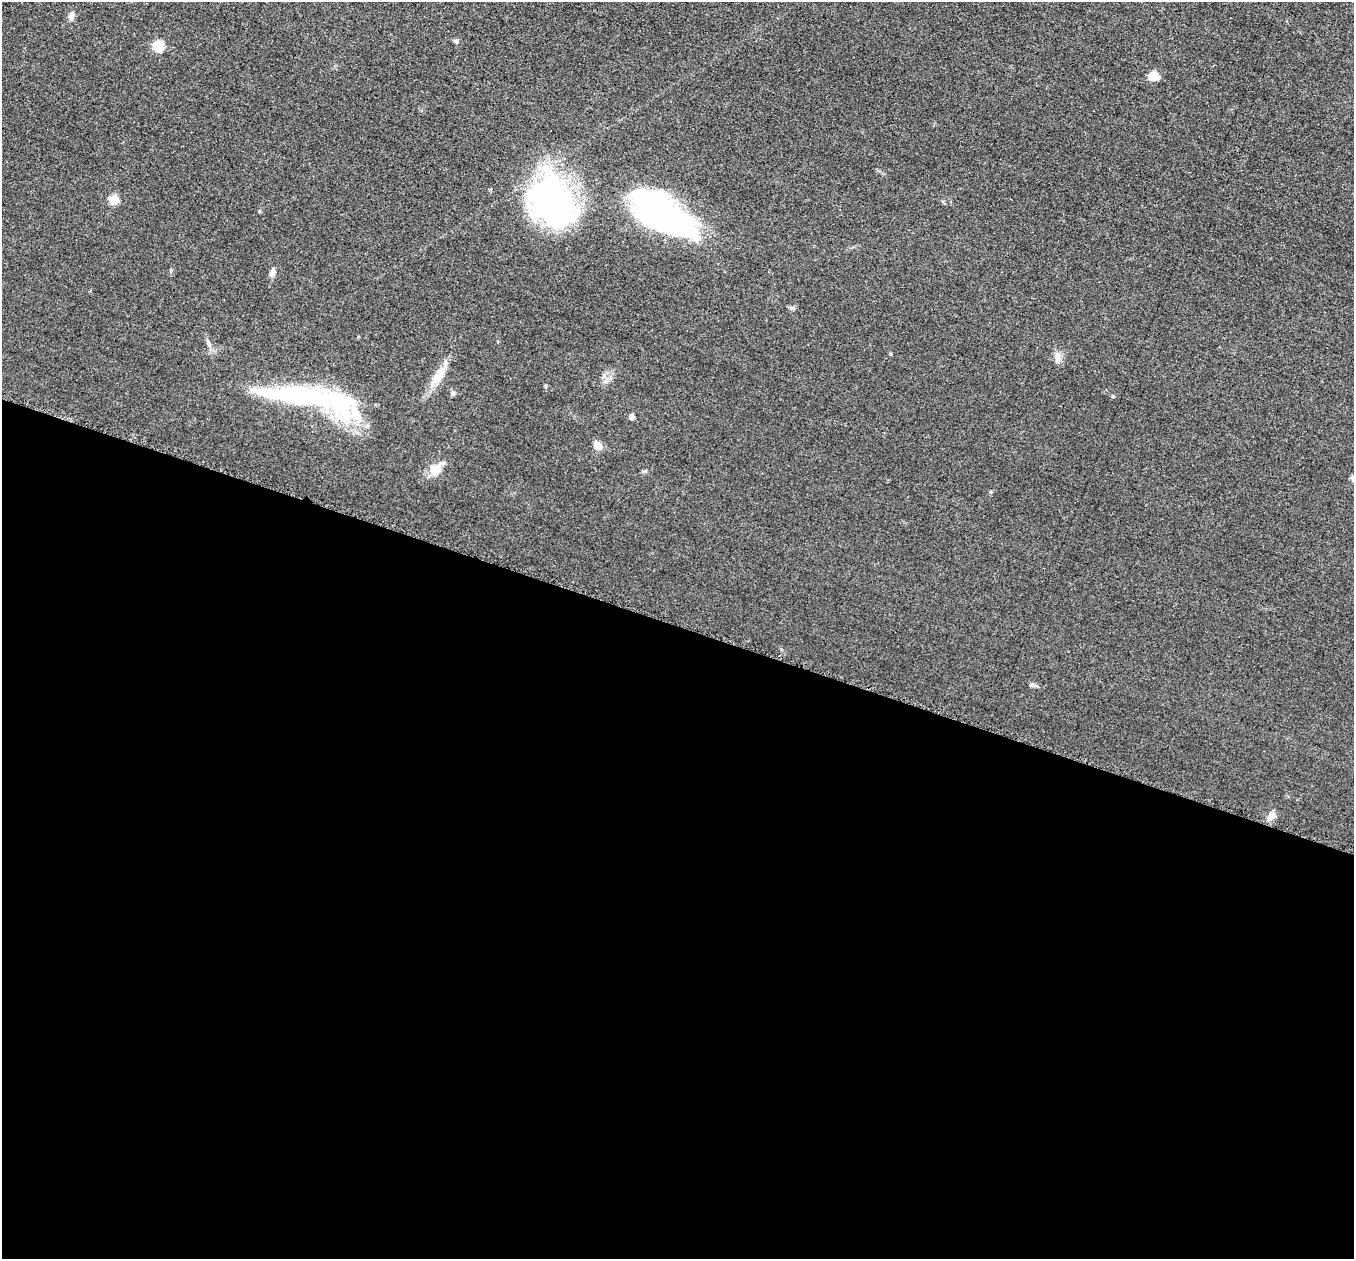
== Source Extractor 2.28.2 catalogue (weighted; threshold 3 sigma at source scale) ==
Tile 14 of 4 x 4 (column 2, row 4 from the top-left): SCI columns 1385-2736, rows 197-1453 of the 5457 x 5502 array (HDU 1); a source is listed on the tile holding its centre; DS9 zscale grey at full resolution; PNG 1356 x 1261 px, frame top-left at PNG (2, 2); no overlay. Shown black and unused: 50% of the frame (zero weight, under 3 of 5 exposures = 3% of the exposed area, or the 3 px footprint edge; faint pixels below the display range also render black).
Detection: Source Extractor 2.28.2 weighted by HDU 2 'WHT'; one run over the whole footprint, this tile lists its part. Background 0.0534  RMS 0.006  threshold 0.027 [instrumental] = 3 sigma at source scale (4.5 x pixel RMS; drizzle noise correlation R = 1.50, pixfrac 1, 0.05/0.05 arcsec/px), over >= 5 px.
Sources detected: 23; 2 inside a brighter object's white glare — not listed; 2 inside a brighter listed object's ellipse — not listed separately; the other 19 listed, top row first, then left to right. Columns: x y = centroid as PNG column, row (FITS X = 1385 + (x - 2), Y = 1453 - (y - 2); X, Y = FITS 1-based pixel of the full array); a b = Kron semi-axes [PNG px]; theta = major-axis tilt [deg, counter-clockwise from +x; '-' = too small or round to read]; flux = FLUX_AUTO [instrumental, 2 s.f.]
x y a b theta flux
71 15 11 6 65 2.5
456 41 6 5 - 1
158 46 6 6 - 36
1154 76 11 9 -2 6.8
114 200 5 5 - 18
552 202 60 47 -51 140
662 214 68 29 -32 190
272 272 10 6 64 2.5
793 308 6 4 -71 0.87
1058 357 14 7 -80 3.6
438 376 32 10 56 11
453 393 6 5 - 1.1
290 395 108 22 -4 74
1113 396 5 3 - 0.58
631 417 5 4 - 3.4
598 446 8 7 - 5.7
436 469 20 12 41 7.8
1032 685 8 6 -16 1.6
1270 817 13 7 56 4
Unlisted compact peaks at least as high as the median listed source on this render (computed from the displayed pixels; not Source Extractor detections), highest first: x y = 259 211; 545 386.